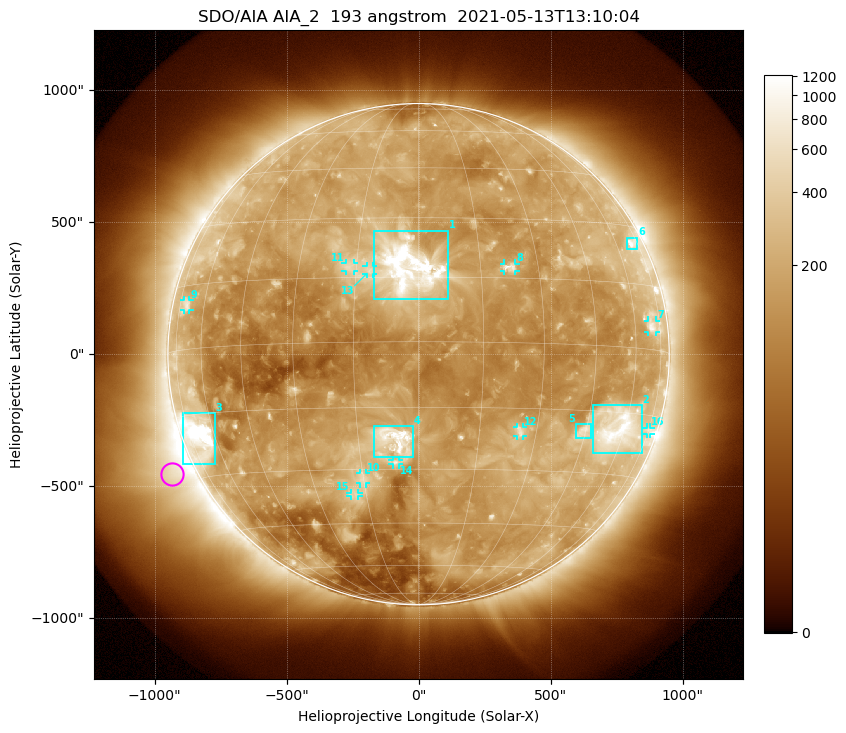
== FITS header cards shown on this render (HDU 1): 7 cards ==
TELESCOP= 'SDO/AIA '           / For AIA: SDO/AIA
INSTRUME= 'AIA_2   '           / For AIA: AIA_ATA1, AIA_ATA2, AIA_ATA3 or AIA_AT
WAVELNTH=                  193 / [angstrom] Wavelength
WAVEUNIT= 'angstrom'           / Wavelength unit: angstrom
DATE-OBS= '2021-05-13T13:10:04.843' / [ISO] Date when observation started; ISO 8
CTYPE1  = 'HPLN-TAN'           / CTYPE1: HPLN
CTYPE2  = 'HPLT-TAN'           / CTYPE2: HPLT

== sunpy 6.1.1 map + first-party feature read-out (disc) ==
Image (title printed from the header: SDO/AIA AIA_2  193 angstrom  2021-05-13T13:10:04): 1024 x 1024 px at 2.4 arcsec/px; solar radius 950 arcsec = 396 px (full disc in frame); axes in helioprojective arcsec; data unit not stated in the header (colour bar unlabelled)
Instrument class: DISC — disc imager (sunpy class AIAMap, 193 A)
Bright regions (active regions / flare kernels): reference = the median radial profile (limb darkening/brightening removed); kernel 9 px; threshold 5 sigma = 312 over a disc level ~143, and >= 1.15x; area >= 12 px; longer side >= 9 px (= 22 arcsec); searched inside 0.97 R_sun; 16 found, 16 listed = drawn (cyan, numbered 1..; 10 of them under ~33 arcsec drawn as corner ticks so the feature stays visible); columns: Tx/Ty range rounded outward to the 5 arcsec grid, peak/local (2 s.f.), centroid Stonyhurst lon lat
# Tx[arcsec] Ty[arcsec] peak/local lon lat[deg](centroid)
1 -170..110 205..470 14 -2 +17
2 660..845 -375..-195 8.7 +57 -19
3 -895..-770 -415..-220 14 -68 -20
4 -170..-20 -390..-270 8 -6 -23
5 595..655 -320..-265 4.5 +44 -20
6 790..830 395..445 4.8 +69 +25
7 865..900 85..130 4 +69 +5
8 325..370 315..345 4.5 +22 +18
9 -890..-865 165..205 3.1 -70 +10
10 -220..-200 -490..-450 3.7 -15 -32
11 -275..-245 315..345 3.4 -17 +18
12 375..395 -310..-275 4.1 +26 -20
13 -200..-170 305..335 3.6 -12 +17
14 -100..-75 -420..-400 3.7 -6 -28
15 -260..-225 -540..-525 3.4 -18 -37
16 865..880 -305..-275 2.6 +75 -18
Off-limb structures (1.02-1.3 R_sun): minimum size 162 px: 7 found; the strongest spans PA ~90..145 deg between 1.02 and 1.3 R_sun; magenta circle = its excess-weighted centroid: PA ~115 deg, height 1.09 R_sun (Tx ~-930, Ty ~-450 arcsec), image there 4.8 x the reference